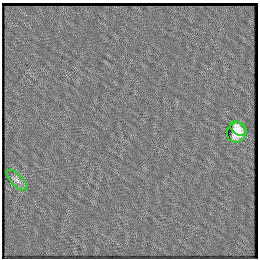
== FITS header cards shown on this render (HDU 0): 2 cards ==
NAXIS1  =                  256
NAXIS2  =                  256

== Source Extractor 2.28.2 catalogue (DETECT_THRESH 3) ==
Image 256 x 256 px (HDU 0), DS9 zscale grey, 1 PNG px = 1 image px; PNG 260 x 260 px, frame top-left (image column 1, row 256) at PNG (2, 3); each listed source drawn as its Kron ellipse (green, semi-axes under 4 px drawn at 4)
Background 0.00832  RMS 0.0011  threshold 0.00329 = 3 sigma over >= 5 px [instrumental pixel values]
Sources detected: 3; all 3 listed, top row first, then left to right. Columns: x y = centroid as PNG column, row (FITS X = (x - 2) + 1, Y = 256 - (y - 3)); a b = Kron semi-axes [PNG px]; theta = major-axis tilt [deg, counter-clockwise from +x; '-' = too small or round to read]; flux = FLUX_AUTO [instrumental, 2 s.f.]
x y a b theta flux
238 129 9 6 -42 0.51
237 132 10 9 - 0.81
17 180 13 6 -45 0.32